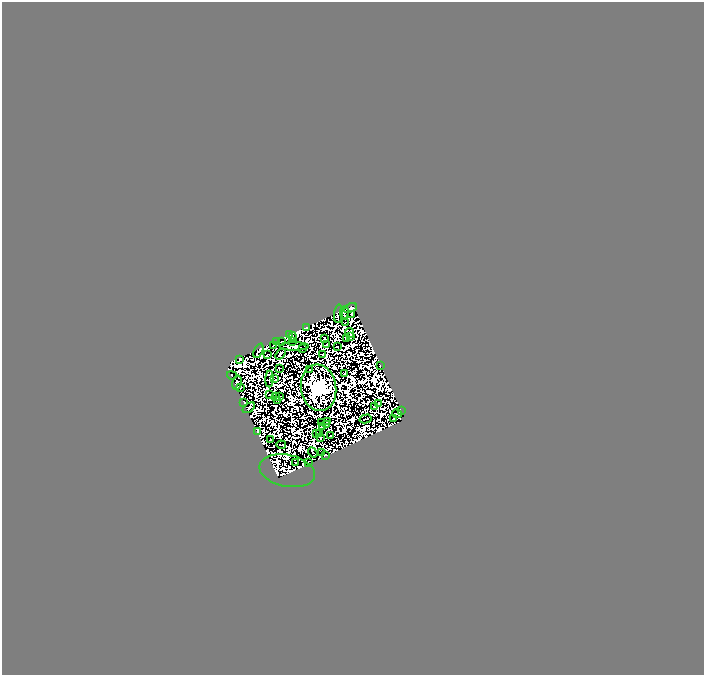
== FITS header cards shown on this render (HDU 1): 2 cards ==
NAXIS1  =                  702
NAXIS2  =                  673

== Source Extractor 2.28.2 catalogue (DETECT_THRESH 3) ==
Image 702 x 673 px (HDU 1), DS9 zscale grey, 1 PNG px = 1 image px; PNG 706 x 677 px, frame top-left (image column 1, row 673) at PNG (2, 2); each listed source drawn as its Kron ellipse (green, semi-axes under 4 px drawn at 4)
Background 0.0213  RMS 7.0e-06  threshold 2.10e-05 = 3 sigma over >= 5 px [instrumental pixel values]
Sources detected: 151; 87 with non-positive FLUX_AUTO (blend fragments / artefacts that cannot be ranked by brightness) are neither listed nor drawn; the other 64 listed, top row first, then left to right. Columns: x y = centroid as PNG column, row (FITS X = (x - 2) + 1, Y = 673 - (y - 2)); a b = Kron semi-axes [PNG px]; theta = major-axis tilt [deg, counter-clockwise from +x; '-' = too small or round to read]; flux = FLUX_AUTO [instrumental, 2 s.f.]
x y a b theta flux
350 308 7 4 25 3.8
344 312 6 3 85 0.26
338 314 9 3 85 0.77
352 314 4 2 - 0.56
345 322 3 2 - 0.35
306 327 4 2 - 0.4
350 333 5 2 - 0.051
289 335 2 2 - 0.24
293 337 4 2 - 0.037
350 337 3 2 - 0.73
325 339 3 2 - 0.49
346 339 3 3 - 0.6
293 341 3 2 - 0.35
277 342 4 2 - 1.4
281 342 4 2 - 0.21
327 344 2 2 - 0.38
273 345 2 2 - 0.78
294 346 14 3 0 0.023
337 347 2 2 - 0.47
302 348 4 2 - 0.29
258 351 8 3 67 3
268 354 4 2 - 0.29
280 354 6 3 54 0.26
322 354 2 2 - 0.37
240 359 3 3 - 1.8
380 365 2 2 - 0.21
279 368 2 2 - 0.36
309 370 2 2 - 0.14
345 374 3 2 - 0.23
232 375 5 2 - 0.78
269 379 8 3 88 0.098
274 379 3 2 - 0.37
237 383 7 4 77 0.99
241 387 3 2 - 0.49
318 388 23 17 -81 850
270 395 3 2 - 1.5
276 396 3 2 - 0.39
280 397 3 2 - 0.29
277 400 3 2 - 0.65
244 402 3 2 - 0.095
378 404 3 2 - 0.25
374 407 3 2 - 0.34
249 408 7 3 35 0.16
401 411 3 2 - 0.11
397 414 5 2 - 0.014
365 419 6 2 15 0.22
394 419 4 2 - 0.66
328 422 3 2 - 0.14
321 423 2 2 - 0.31
327 424 2 2 - 0.6
323 426 2 2 - 0.11
257 432 3 2 - 0.72
316 433 3 3 - 0.014
320 433 3 2 - 0.45
331 436 2 2 - 0.38
321 438 3 2 - 0.15
270 440 3 2 - 0.33
281 445 4 2 - 0.29
313 452 5 2 - 0.27
322 453 2 2 - 0.21
325 455 3 2 - 1
295 463 3 2 - 0.27
308 463 3 2 - 0.48
287 471 28 16 -11 9.2
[87 non-positive-flux detections neither listed nor drawn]